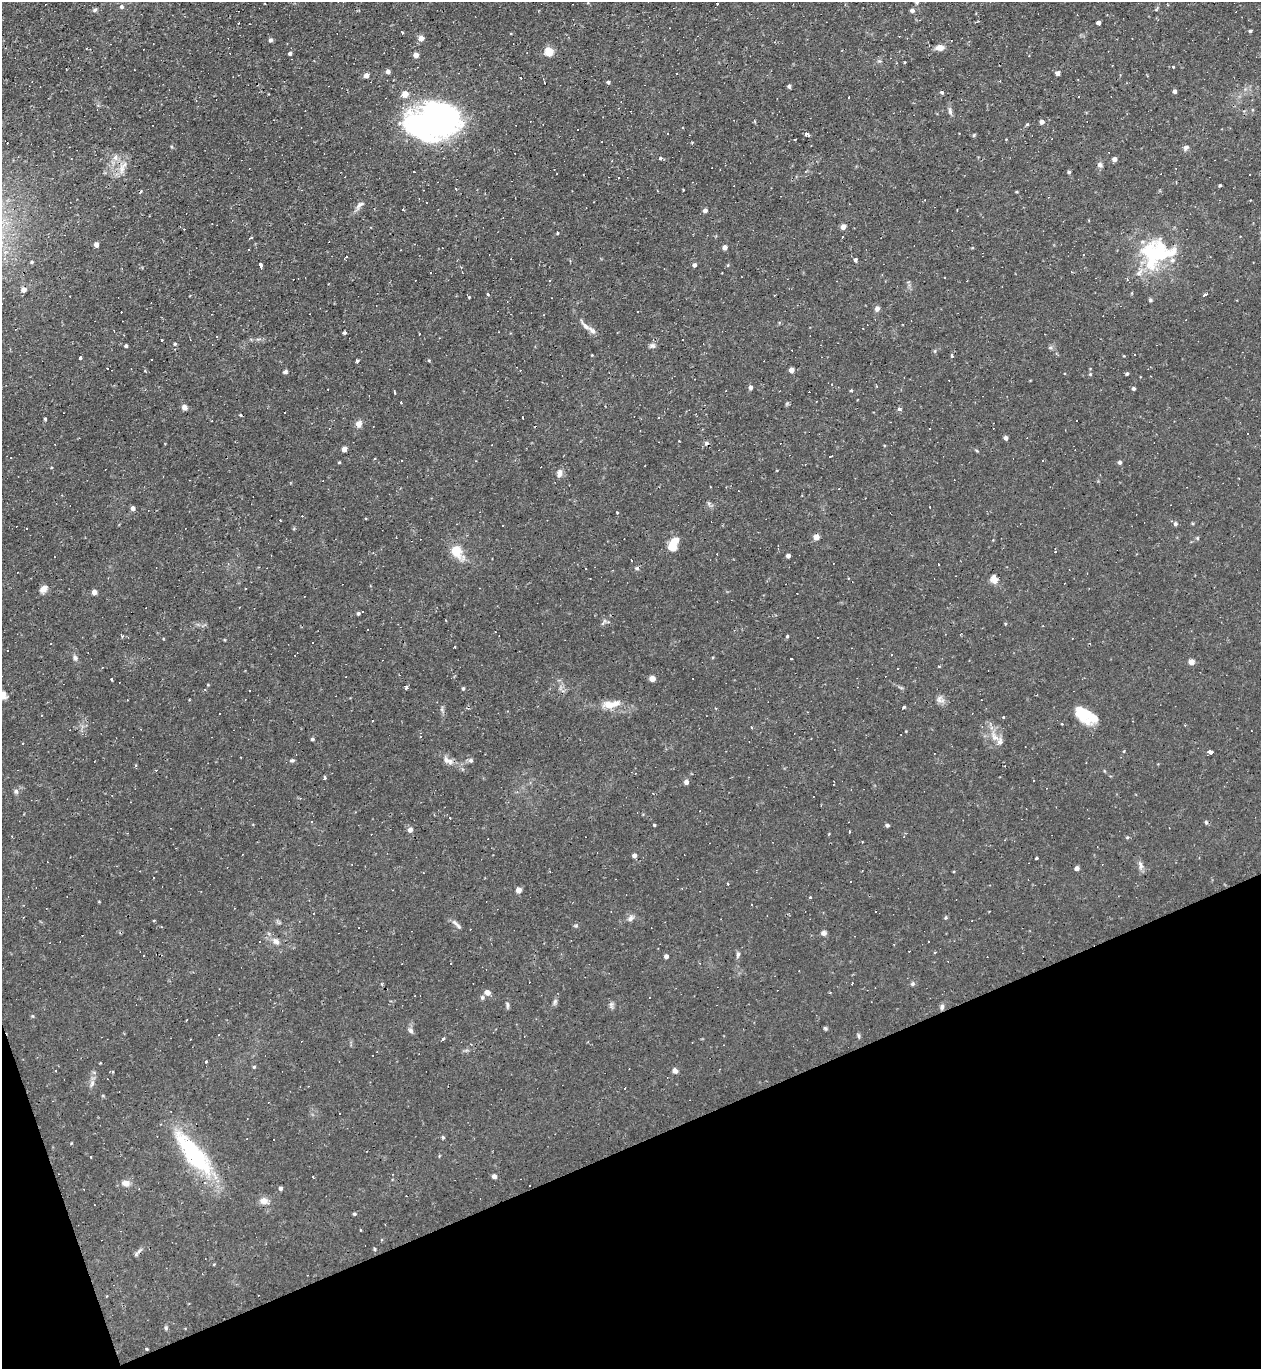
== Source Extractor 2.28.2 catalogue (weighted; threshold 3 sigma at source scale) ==
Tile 14 of 4 x 4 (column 2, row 4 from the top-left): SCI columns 1403-2661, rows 1-1367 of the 5452 x 5468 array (HDU 1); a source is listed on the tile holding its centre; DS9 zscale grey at full resolution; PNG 1263 x 1371 px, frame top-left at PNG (2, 2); no overlay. Shown black and unused: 18% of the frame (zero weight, under 2 of 3 exposures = <1% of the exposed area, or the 3 px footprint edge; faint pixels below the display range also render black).
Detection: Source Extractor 2.28.2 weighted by HDU 2 'WHT'; one run over the whole footprint, this tile lists its part. Background 0.0324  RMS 0.0034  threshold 0.0155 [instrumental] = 3 sigma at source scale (4.5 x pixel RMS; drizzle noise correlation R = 1.50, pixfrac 1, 0.05/0.05 arcsec/px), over >= 5 px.
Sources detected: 304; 94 cosmic-ray / hot-pixel residue — not listed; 5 inside a brighter listed object's ellipse — not listed separately; the other 205 listed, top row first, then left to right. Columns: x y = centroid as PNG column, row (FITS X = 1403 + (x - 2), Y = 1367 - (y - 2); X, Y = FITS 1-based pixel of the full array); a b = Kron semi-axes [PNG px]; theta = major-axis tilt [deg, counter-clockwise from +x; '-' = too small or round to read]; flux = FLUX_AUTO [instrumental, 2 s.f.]
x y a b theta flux
121 7 5 5 - 0.79
95 10 6 5 - 0.61
912 10 4 4 - 1.1
1098 23 4 4 - 1.6
1250 31 4 3 - 0.55
402 32 3 3 - 0.49
421 38 5 5 - 2.6
271 40 5 4 - 0.8
939 47 13 8 8 1.9
549 51 5 5 - 13
290 53 4 4 - 0.92
416 55 4 4 - 2.6
1173 67 4 3 - 0.42
388 71 4 4 - 1.6
1057 73 4 4 - 1.8
366 76 4 4 - 2.2
608 82 4 4 - 0.72
789 86 4 3 - 1.3
1175 91 4 3 - 1.2
942 92 4 4 - 0.67
405 94 5 4 - 4.7
1078 97 2 2 - 0.25
950 111 10 5 -75 1
433 122 55 33 9 96
1042 122 4 4 - 1.7
1027 124 4 3 - 0.42
807 134 4 3 - 1.4
974 135 6 3 71 0.35
794 139 3 3 - 1.4
1186 148 7 6 - 1.1
115 157 10 6 78 1.5
660 158 3 3 - 0.8
1114 159 4 4 - 1.6
1100 165 7 6 - 0.93
122 168 21 8 64 3.2
1069 172 4 4 - 0.64
1220 185 3 3 - 0.48
141 191 5 3 - 0.36
1016 192 4 3 - 0.3
360 205 14 6 40 1.5
705 210 4 4 - 1.5
212 224 3 2 - 0.22
843 227 5 4 - 2.4
557 233 3 3 - 0.49
842 236 3 2 - 0.43
250 238 3 2 - 0.88
96 245 4 4 - 2
725 247 4 4 - 1.9
1154 252 38 25 -18 23
1083 255 3 2 - 0.2
347 257 3 3 - 1.3
855 260 5 4 - 0.56
32 262 4 3 - 0.46
260 265 5 3 - 5
694 265 4 4 - 1.1
728 265 5 3 - 0.31
1139 273 13 7 44 2
550 280 3 3 - 0.37
24 290 7 6 - 1.2
488 295 4 2 - 0.38
1204 295 4 3 - 3
1150 300 5 4 - 0.47
877 309 7 6 - 1
585 325 16 6 -51 1.9
344 333 5 3 - 0.46
217 336 3 3 - 0.4
161 340 3 2 - 0.33
175 344 5 4 - 0.39
126 346 4 3 - 0.67
652 346 9 7 13 0.99
935 351 5 4 - 0.43
951 356 5 4 - 0.49
80 357 3 3 - 1.9
429 360 5 3 - 0.32
357 361 4 3 - 1.2
791 370 4 4 - 2.6
285 372 6 5 - 0.78
1127 374 4 3 - 0.57
832 384 3 2 - 0.19
751 387 5 4 - 1.1
1134 389 4 4 - 0.89
851 390 4 3 - 0.33
726 391 3 2 - 0.24
185 407 6 6 - 1.3
900 409 5 4 - 0.86
240 415 3 3 - 0.38
45 419 3 3 - 0.89
359 424 8 7 - 2.1
1006 438 4 4 - 1.6
344 449 4 4 - 2.9
830 457 3 3 - 1.5
375 459 3 2 - 0.4
339 462 4 3 - 0.31
1120 462 5 5 - 0.68
559 473 10 6 84 1.4
133 508 4 4 - 1.7
617 513 3 3 - 0.27
280 520 3 2 - 0.93
1175 524 5 4 - 0.8
26 528 3 3 - 0.71
816 537 4 4 - 4.5
1197 538 5 5 - 0.4
673 544 14 8 68 7.4
456 551 13 10 -71 7.2
1055 551 4 2 - 0.41
788 556 4 4 - 1.6
632 561 3 3 - 0.55
938 564 3 2 - 0.6
637 568 5 5 - 0.59
994 579 9 8 - 2.3
43 589 10 8 46 1.9
94 592 4 4 - 2.1
358 613 4 3 - 0.51
1005 624 4 3 - 0.39
787 636 4 4 - 0.4
455 647 2 2 - 0.31
892 655 3 2 - 0.24
75 658 8 6 -72 0.94
791 658 3 2 - 0.54
1191 662 4 4 - 3.5
652 678 4 4 - 4
111 679 3 3 - 0.52
405 688 3 3 - 2
463 688 4 4 - 0.51
250 690 3 3 - 2.1
3 695 10 9 - 2.1
940 699 12 9 -39 1.6
189 700 3 2 - 0.23
609 704 17 9 -2 4
904 707 3 3 - 0.48
1085 715 25 13 -31 11
1003 717 3 3 - 0.35
372 721 3 3 - 0.52
1062 724 3 2 - 0.24
751 728 3 3 - 0.65
312 739 4 4 - 0.6
1000 741 12 6 -85 1.7
22 744 3 2 - 0.51
1124 751 3 3 - 0.35
1210 752 6 4 -13 1.2
292 760 6 5 - 0.6
471 760 6 6 - 0.73
448 761 16 8 -26 2.4
325 778 4 3 - 0.5
686 782 4 4 - 1.7
16 791 7 6 - 0.83
300 798 4 3 - 0.3
450 818 3 2 - 0.28
1206 822 5 4 - 0.51
654 825 3 2 - 0.43
887 825 4 4 - 0.69
410 830 5 4 - 1.9
849 831 3 2 - 0.36
829 833 3 3 - 0.34
1127 837 5 3 - 0.41
634 855 4 4 - 1.6
1037 858 3 3 - 0.6
1141 865 13 6 -76 1.4
1077 868 4 4 - 1.7
851 881 3 3 - 3.6
728 884 4 2 - 0.23
519 890 4 4 - 3.2
810 897 3 3 - 0.39
751 904 2 2 - 0.26
630 918 11 6 50 1.2
154 920 4 2 - 0.28
454 922 15 5 -50 1.2
576 926 5 5 - 0.45
824 933 7 6 - 0.89
276 941 11 8 -34 1.9
935 952 3 3 - 0.27
738 954 8 5 73 0.75
143 955 3 2 - 0.26
666 956 4 4 - 1.4
852 984 3 2 - 0.34
912 984 6 5 - 0.7
487 992 7 6 - 1.6
482 997 6 5 - 0.68
555 1002 8 5 71 0.77
507 1005 9 4 -85 0.66
611 1005 9 6 -84 0.9
942 1007 8 6 81 0.89
32 1016 5 3 - 0.33
825 1028 5 4 - 0.47
411 1030 7 6 - 0.97
858 1036 8 4 -81 0.5
443 1039 3 3 - 0.72
206 1062 4 3 - 0.37
254 1067 4 4 - 0.38
675 1071 7 5 -61 1.3
92 1083 9 6 64 1.2
625 1088 3 3 - 0.83
443 1137 4 3 - 0.55
71 1143 4 3 - 0.26
194 1155 44 14 -51 44
494 1176 4 4 - 1.8
126 1183 10 7 -10 2.3
280 1188 4 4 - 0.86
264 1201 11 9 -10 2.2
354 1214 4 3 - 0.5
381 1240 4 3 - 0.28
375 1249 5 3 - 0.35
138 1253 16 3 56 0.9
166 1328 6 4 -89 0.51
147 1349 3 3 - 0.32
Isophote crosses this tile's border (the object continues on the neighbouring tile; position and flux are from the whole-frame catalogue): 1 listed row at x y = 3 695